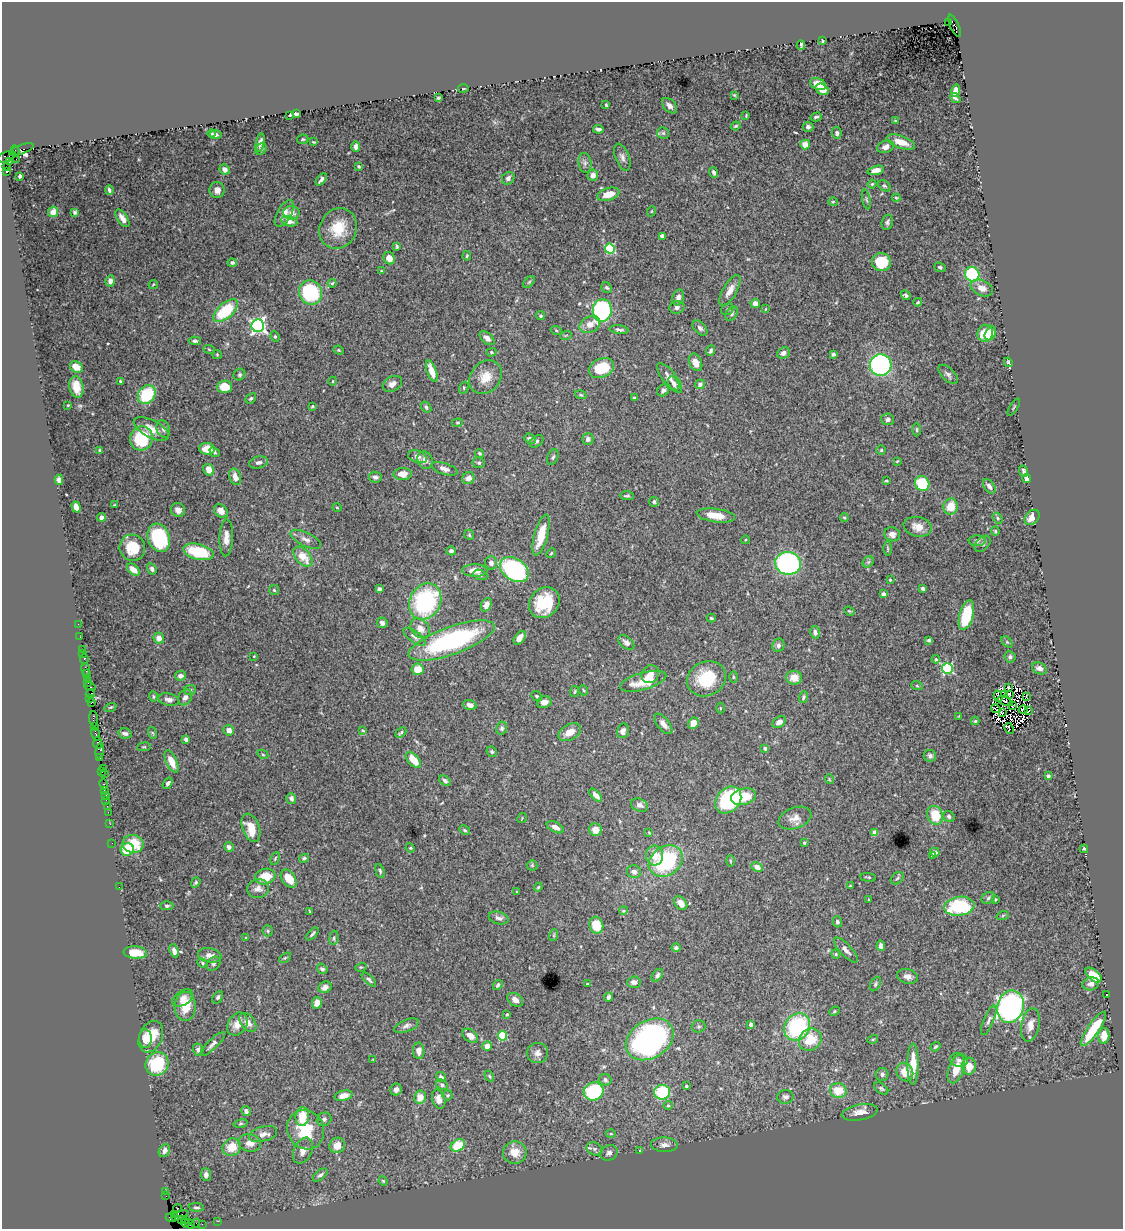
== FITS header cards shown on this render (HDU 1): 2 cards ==
NAXIS1  =                 1121
NAXIS2  =                 1227

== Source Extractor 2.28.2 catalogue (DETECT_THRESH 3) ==
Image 1121 x 1227 px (HDU 1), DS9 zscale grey, 1 PNG px = 1 image px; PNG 1125 x 1231 px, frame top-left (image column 1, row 1227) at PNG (2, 2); each listed source drawn as its Kron ellipse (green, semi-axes under 4 px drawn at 4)
Background 1.05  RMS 0.036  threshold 0.108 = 3 sigma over >= 5 px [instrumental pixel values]
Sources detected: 503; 4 with non-positive FLUX_AUTO (blend fragments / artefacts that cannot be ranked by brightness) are neither listed nor drawn; the other 499 listed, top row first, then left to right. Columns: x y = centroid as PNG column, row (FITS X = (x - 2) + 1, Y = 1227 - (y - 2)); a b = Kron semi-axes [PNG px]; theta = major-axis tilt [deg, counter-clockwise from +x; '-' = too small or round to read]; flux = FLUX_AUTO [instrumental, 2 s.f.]
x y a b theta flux
948 22 2 2 - 570
955 26 12 3 -66 2500
822 41 3 2 - 2.7
801 45 5 2 - 3.5
818 84 8 5 -19 24
463 88 5 3 - 1.9
822 89 7 5 -30 19
956 91 6 4 74 26
734 95 3 3 - 2.1
438 98 4 3 - 3.1
955 98 5 3 - 4.5
606 105 3 3 - 3
669 106 9 6 -46 9.5
296 114 4 3 - 6.7
290 115 3 3 - 2.2
746 115 3 2 - 1.9
816 117 6 3 15 4.1
895 121 4 3 - 2.6
736 126 5 3 - 2.7
808 127 5 5 - 6.6
598 129 5 3 - 7.2
211 133 4 3 - 4.1
663 133 6 6 - 4.7
837 133 6 4 -83 4.7
216 134 6 4 -4 6
303 139 5 4 - 3.2
314 142 3 2 - 2.2
901 142 15 6 -19 29
260 143 9 3 77 8.9
805 144 5 5 - 23
356 147 5 4 - 8
886 147 8 6 19 15
21 149 13 4 19 840
261 149 6 5 - 5.2
15 151 5 4 - 750
6 157 10 5 20 250
622 157 14 7 -69 10
16 159 2 2 - 32
9 161 3 3 - 590
585 163 10 6 -82 8.6
359 166 3 3 - 2.8
7 167 4 3 - 36
225 169 5 5 - 14
876 170 8 4 14 18
6 172 3 3 - 680
714 172 5 3 - 5.7
593 175 5 5 - 14
20 176 4 3 - 5.5
508 178 7 6 - 8.8
321 179 7 3 50 6.3
872 184 4 4 - 3.4
884 186 7 5 -37 4.1
109 190 4 3 - 5.1
217 190 8 7 - 12
608 194 11 6 17 36
896 198 4 4 - 2.3
866 199 10 3 -80 3.9
833 202 5 4 - 2.8
652 211 5 3 - 2
53 212 5 5 - 18
75 212 3 3 - 4
291 213 8 7 - 13
284 214 15 7 61 18
122 218 10 5 -56 15
289 221 8 5 -13 13
887 222 8 5 76 5.4
338 228 21 18 62 68
662 236 4 4 - 7.8
397 246 4 3 - 2.9
610 249 5 5 - 160
467 256 5 3 - 2.8
389 258 6 5 - 24
881 262 9 9 - 82
232 263 5 4 - 5.5
940 267 6 4 -20 5.1
381 271 4 3 - 2.3
972 274 7 7 - 160
110 281 5 4 - 14
529 282 7 4 45 3.6
332 283 4 3 - 2.6
153 284 5 3 - 2.1
607 288 6 5 - 4.2
982 288 12 7 -24 20
730 290 17 7 59 21
311 292 12 11 - 230
906 295 5 4 - 4.9
678 297 8 5 71 10
918 302 4 3 - 2.8
755 304 5 4 - 16
677 307 7 6 - 8.1
728 309 7 5 29 4.5
765 309 4 2 - 1.6
602 310 11 9 84 410
226 311 15 7 41 130
732 314 8 5 53 5
541 316 4 4 - 3.9
590 324 11 8 29 26
258 326 6 6 - 670
700 328 9 5 -45 7.1
556 330 5 3 - 2.6
619 330 9 4 -6 6.4
985 333 8 8 - 52
990 333 7 5 63 71
566 335 6 3 19 2.4
275 337 5 4 - 3.1
487 338 9 5 -41 11
195 341 6 4 -4 5.4
209 349 6 3 -20 2.5
339 350 5 4 - 2.9
711 351 5 3 - 5.5
491 352 5 4 - 2.9
783 353 6 5 - 8.5
217 354 4 4 - 2.4
833 354 4 3 - 6.6
696 362 9 6 -66 18
1008 362 5 3 - 3.6
881 365 11 10 - 490
76 367 6 5 - 22
601 368 13 9 24 84
432 371 11 5 -70 34
948 374 12 6 -45 8.2
239 375 6 5 - 4.2
485 377 18 14 50 42
670 378 18 7 -52 17
120 381 4 3 - 2.8
333 381 4 3 - 2.1
674 383 7 5 -60 9.8
392 384 10 7 30 14
700 384 5 4 - 10
76 387 11 7 -79 35
224 387 7 6 - 41
464 388 6 4 72 3
663 390 6 5 - 6.5
147 395 10 8 51 120
581 395 6 4 -19 3.1
251 398 6 4 42 4
634 398 3 3 - 3
68 405 3 2 - 1.8
312 406 3 3 - 3.5
426 407 6 4 -50 6.2
1014 407 9 2 58 2.5
888 419 6 6 - 7.6
457 423 5 3 - 2.7
151 429 19 8 -27 31
163 429 9 6 -72 7.4
917 429 7 3 -90 3.1
141 438 12 11 - 140
530 439 6 5 - 9.6
588 439 6 5 - 9.4
537 441 8 5 39 5.3
207 449 8 5 -1 39
100 450 3 3 - 3.6
881 450 4 4 - 3.3
215 452 6 4 -43 3.7
479 453 4 4 - 3.5
417 457 10 6 -20 8.2
553 457 8 5 65 5.4
425 460 9 7 -65 12
897 461 4 3 - 2.5
258 462 9 6 13 8.7
479 463 6 5 - 4.4
444 469 13 5 -18 12
209 470 6 5 - 24
1023 471 5 3 - 4.3
402 474 9 6 2 20
235 477 8 5 -72 19
375 477 6 5 - 7.9
469 478 6 6 - 17
1027 479 4 4 - 9.2
59 480 5 4 - 9.7
886 481 3 2 - 2.5
922 483 8 7 - 110
989 486 8 5 -56 8.8
627 496 7 3 0 3.8
654 502 5 4 - 4.8
114 505 4 2 - 2.1
76 507 6 4 -72 20
337 507 5 3 - 2.2
951 507 8 7 - 41
178 510 7 6 - 13
221 511 8 6 -42 18
716 515 19 6 -8 45
102 517 4 4 - 10
1032 517 8 6 46 22
844 518 4 3 - 3
998 518 6 4 -54 4.8
918 527 14 9 -11 25
995 531 4 4 - 3.2
892 534 8 7 - 11
469 535 5 4 - 3.4
541 535 21 6 75 58
159 538 14 11 -70 210
226 538 18 6 88 19
306 539 17 7 -26 14
745 540 4 3 - 1.8
977 541 8 5 1 6.3
983 544 9 6 47 8.7
132 548 13 12 - 57
888 548 7 3 -89 2.9
451 551 5 4 - 5.8
198 552 16 7 -13 120
551 553 5 4 - 3.2
303 556 12 7 -48 43
868 562 6 5 - 4.1
491 563 7 6 - 11
788 563 13 11 -8 520
152 569 6 4 -58 6.3
133 570 7 4 -41 20
475 570 13 6 -1 25
514 570 16 11 -34 360
480 575 7 5 -22 5.7
890 580 4 3 - 2.3
923 588 4 3 - 6.4
379 589 4 4 - 6.9
274 590 5 5 - 3.3
883 594 4 4 - 7.4
425 601 19 15 62 300
544 603 17 14 44 100
486 605 7 5 67 22
849 611 5 3 - 2.5
966 615 15 7 75 100
711 618 4 3 - 3.4
382 623 5 5 - 8
78 624 2 2 - 11
420 628 11 8 -45 22
815 632 6 5 - 9.3
80 637 2 2 - 15
414 637 13 5 -36 9.1
159 638 5 5 - 15
520 638 8 5 52 18
452 640 45 14 19 380
929 640 4 4 - 5.1
626 642 9 5 -41 9.3
1007 642 6 4 -45 3.3
778 645 7 6 - 6.6
82 649 3 2 - 69
83 654 2 2 - 15
254 656 4 3 - 1.7
1010 657 6 5 - 6.2
84 659 5 3 - 78
936 659 4 3 - 2.6
947 668 5 5 - 250
1039 668 8 5 -27 13
85 669 6 3 -74 77
418 669 6 5 - 33
86 674 3 2 - 96
650 674 9 8 - 16
180 676 5 4 - 8.6
733 677 6 4 -89 3.4
87 678 2 2 - 55
794 678 8 7 - 28
706 679 20 17 26 99
643 681 24 8 16 50
88 682 4 3 - 130
917 686 6 3 -19 2.9
90 687 6 2 -19 150
1009 687 3 3 - 5.1
190 690 6 5 - 4.8
583 690 5 3 - 2.4
575 691 5 3 - 2.8
90 693 5 3 - 170
1005 694 3 2 - 0.84
1009 694 3 2 - 3
537 696 6 4 -40 3.4
998 696 6 3 -75 0.83
1026 696 3 2 - 2.4
153 697 5 3 - 2.6
185 697 8 6 58 12
803 697 6 4 72 4.5
90 699 3 2 - 71
169 700 10 6 -12 11
1005 701 8 2 -23 0.92
92 702 4 2 - 49
544 702 7 6 - 15
470 705 7 4 -18 12
1012 706 4 2 - 0.58
110 707 6 3 19 2.7
720 708 5 3 - 2.2
996 709 5 2 - 3.2
1023 710 4 3 - 4.3
1029 710 3 2 - 2.8
1002 712 3 2 - 2.1
959 716 4 2 - 1.6
93 719 7 3 -87 300
975 721 4 4 - 2.9
779 722 7 5 35 14
693 723 6 5 - 22
663 724 12 6 -51 15
95 727 2 2 - 10
502 728 7 5 79 5
1009 728 6 2 -63 2.6
229 730 5 5 - 13
363 731 4 3 - 2.3
623 731 7 6 - 12
570 732 12 7 28 26
125 733 7 5 -13 6.6
153 733 6 3 -70 2.6
401 733 6 3 41 3.7
96 734 7 3 -76 270
186 739 4 4 - 15
98 743 6 3 -86 210
144 747 7 3 7 2.7
765 748 4 3 - 6.8
100 751 8 4 79 200
492 752 5 4 - 4.3
263 754 5 4 - 2.9
930 756 6 6 - 6.5
100 757 4 3 - 140
413 760 9 5 -47 41
172 761 12 5 -65 34
103 769 2 2 - 28
102 772 3 3 - 29
105 773 2 2 - 34
1048 776 4 3 - 4.2
829 779 5 3 - 1.9
445 781 6 4 -38 5.4
168 783 6 3 55 6.2
103 784 5 3 - 92
104 790 4 3 - 110
105 795 4 2 - 78
596 795 8 4 -46 12
743 797 13 8 14 62
291 798 5 5 - 7.6
106 800 2 2 - 58
728 800 15 11 50 230
639 805 9 6 -24 10
107 806 2 2 - 28
108 812 2 2 - 40
935 815 9 7 -68 66
949 816 6 5 - 5.8
522 818 5 3 - 2
795 818 17 10 20 21
110 824 2 2 - 24
555 827 9 5 -27 14
251 828 15 8 -69 48
465 830 6 4 -28 3.6
595 830 6 6 - 23
649 832 4 4 - 2
875 832 4 4 - 35
112 843 2 2 - 37
804 843 3 3 - 2.5
133 844 10 9 - 66
229 847 5 4 - 7.8
410 848 5 4 - 2.9
1084 849 4 3 - 3.8
127 850 7 6 - 92
935 852 5 4 - 7.2
655 855 10 8 87 29
932 855 4 3 - 4.6
275 858 7 4 64 3.1
304 858 5 4 - 4
666 861 18 14 36 220
730 861 6 4 -88 3.1
532 865 5 5 - 3.5
757 867 6 4 -26 13
380 871 7 4 -75 4.1
634 872 7 6 - 12
265 876 10 7 16 51
868 877 8 3 -5 3.3
897 878 7 5 44 4.4
289 879 10 6 -54 43
196 882 5 4 - 3.8
850 886 3 3 - 2.7
119 887 3 2 - 27
538 887 4 4 - 2.7
258 889 11 9 10 14
517 892 4 3 - 1.7
988 898 7 5 31 5.1
869 899 3 2 - 1.8
995 899 3 3 - 2.4
681 903 8 5 -48 20
167 906 6 4 -1 4.5
959 906 15 9 8 180
310 911 4 3 - 2.3
623 911 4 3 - 2.5
1003 915 6 4 20 3.2
499 918 10 6 -15 9.6
837 922 5 4 - 6.4
596 925 8 7 - 57
268 931 5 5 - 3.4
312 934 8 3 48 4.4
554 935 6 3 72 2.8
245 938 3 2 - 1.8
334 938 7 4 82 4.2
881 946 5 4 - 7.9
676 948 4 4 - 6.9
846 950 16 6 -47 12
174 951 7 4 -69 12
135 953 11 6 -5 44
836 954 4 4 - 2.9
210 955 12 7 -12 17
285 958 7 3 36 2.9
202 963 5 4 - 3.3
213 964 8 6 46 5.9
361 967 5 3 - 2.4
322 969 5 5 - 6.1
657 975 7 4 55 7.4
1093 975 9 5 -41 56
907 976 10 7 -14 12
369 980 9 4 -44 5.4
634 982 7 5 6 9.5
587 984 3 2 - 2.9
875 984 8 4 61 4.3
1091 984 8 6 12 11
498 985 5 3 - 4
325 987 7 5 25 11
1107 995 3 2 - 1.5
218 997 7 4 58 5.3
609 997 4 3 - 6.6
183 998 11 7 35 14
515 1000 8 6 -34 13
317 1003 6 5 - 23
185 1006 14 10 88 50
1010 1007 16 13 72 760
834 1011 5 4 - 2.9
507 1014 4 3 - 3
989 1020 16 5 67 9.5
248 1022 11 7 -53 20
237 1024 12 9 58 26
751 1024 4 3 - 6.1
1030 1025 17 9 78 23
406 1026 13 6 21 9.3
698 1026 7 6 - 4
797 1027 14 12 52 240
1093 1029 20 5 55 110
470 1036 9 5 -37 16
502 1036 5 4 - 100
1104 1036 8 5 88 24
151 1037 16 11 66 55
145 1038 9 6 -88 22
650 1039 25 18 32 630
873 1039 5 3 - 2.3
810 1040 12 10 39 64
212 1044 16 5 44 10
487 1046 5 4 - 23
935 1047 5 3 - 3.4
198 1050 6 5 - 9
419 1051 8 6 -88 14
538 1053 10 10 - 12
373 1059 3 2 - 1.7
959 1060 9 6 -19 9.8
157 1064 12 11 - 140
913 1064 20 5 -90 47
969 1066 8 7 - 33
956 1069 15 7 71 44
905 1072 9 8 - 36
882 1074 6 6 - 6.8
489 1076 6 4 -60 3.1
441 1077 5 4 - 7.6
605 1080 6 5 - 7
442 1085 6 5 - 5.3
686 1086 3 3 - 3.4
881 1088 8 5 -37 4.7
396 1090 6 5 - 9.4
594 1091 10 9 - 170
838 1091 8 7 - 54
662 1092 8 7 - 120
448 1095 5 5 - 3.7
343 1096 9 5 14 16
420 1097 6 6 - 26
785 1097 8 6 4 6.9
439 1099 10 6 -74 15
668 1105 4 4 - 3
246 1111 5 4 - 8
860 1112 18 8 10 21
302 1117 9 6 82 43
324 1119 7 6 - 8
241 1124 7 3 9 3.2
306 1130 20 18 -60 92
263 1134 14 7 16 15
611 1134 5 3 - 2.6
250 1143 11 8 -9 18
337 1145 8 7 - 27
458 1145 8 5 31 64
664 1145 13 7 -3 13
232 1147 9 8 - 39
594 1149 8 6 -21 6.6
640 1150 4 3 - 2.2
164 1151 7 5 56 9.3
303 1151 14 9 64 17
515 1152 12 11 - 30
609 1153 9 7 25 8.9
206 1175 6 5 - 8.7
320 1175 9 4 38 6.9
383 1181 5 4 - 2.5
166 1192 2 2 - 18
166 1196 2 2 - 15
196 1207 8 3 -5 4.7
177 1208 5 3 - 160
174 1214 3 2 - 17
180 1215 9 3 22 340
171 1218 5 3 - 120
186 1219 3 2 - 64
182 1220 4 3 - 100
218 1221 2 2 - 24
185 1223 4 2 - 110
196 1223 4 2 - 130
190 1224 5 3 - 150
202 1224 2 2 - 29
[4 non-positive-flux detections neither listed nor drawn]